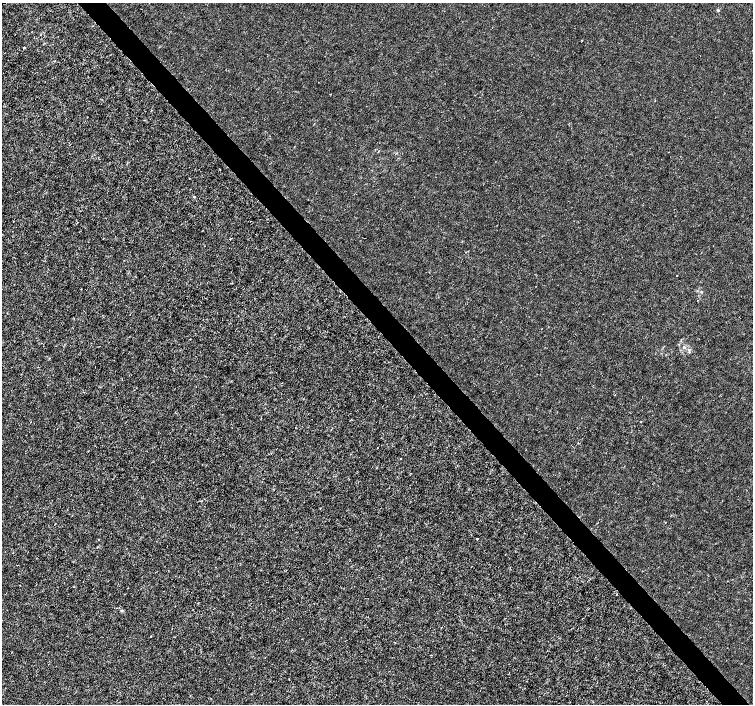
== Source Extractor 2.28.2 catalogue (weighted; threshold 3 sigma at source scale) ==
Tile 6 of 4 x 4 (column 2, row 2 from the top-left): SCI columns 1507-3007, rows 3020-4423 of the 6011 x 5972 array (HDU 1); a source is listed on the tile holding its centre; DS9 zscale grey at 2 x 2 block average (1 PNG px = mean of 2 x 2 image px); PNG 755 x 706 px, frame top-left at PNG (2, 3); no overlay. Shown black and unused: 4% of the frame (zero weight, under 3 of 4 exposures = <1% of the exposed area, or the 3 px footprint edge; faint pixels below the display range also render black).
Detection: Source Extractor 2.28.2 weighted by HDU 2 'WHT'; one run over the whole footprint, this tile lists its part. Background -3.32e-04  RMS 0.0012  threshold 0.00538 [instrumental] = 3 sigma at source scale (4.5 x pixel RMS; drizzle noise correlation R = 1.50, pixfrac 1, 0.0396/0.0396 arcsec/px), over >= 5 px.
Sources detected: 10; all 10 listed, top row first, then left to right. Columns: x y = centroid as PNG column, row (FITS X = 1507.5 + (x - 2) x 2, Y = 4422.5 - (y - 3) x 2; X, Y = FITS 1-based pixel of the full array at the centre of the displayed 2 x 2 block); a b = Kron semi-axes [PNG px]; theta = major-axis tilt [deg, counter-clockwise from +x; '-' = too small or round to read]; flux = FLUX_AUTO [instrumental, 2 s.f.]
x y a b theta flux
718 10 4 3 - 0.32
24 47 2 2 - 0.29
194 196 4 2 - 0.19
77 222 2 2 - 0.11
677 276 2 2 - 0.11
684 347 4 3 - 0.45
401 459 2 2 - 0.14
477 539 2 2 - 0.47
122 611 3 3 - 0.35
539 641 2 2 - 0.11
Diffuse or blended objects may show on this block-average render without a row.